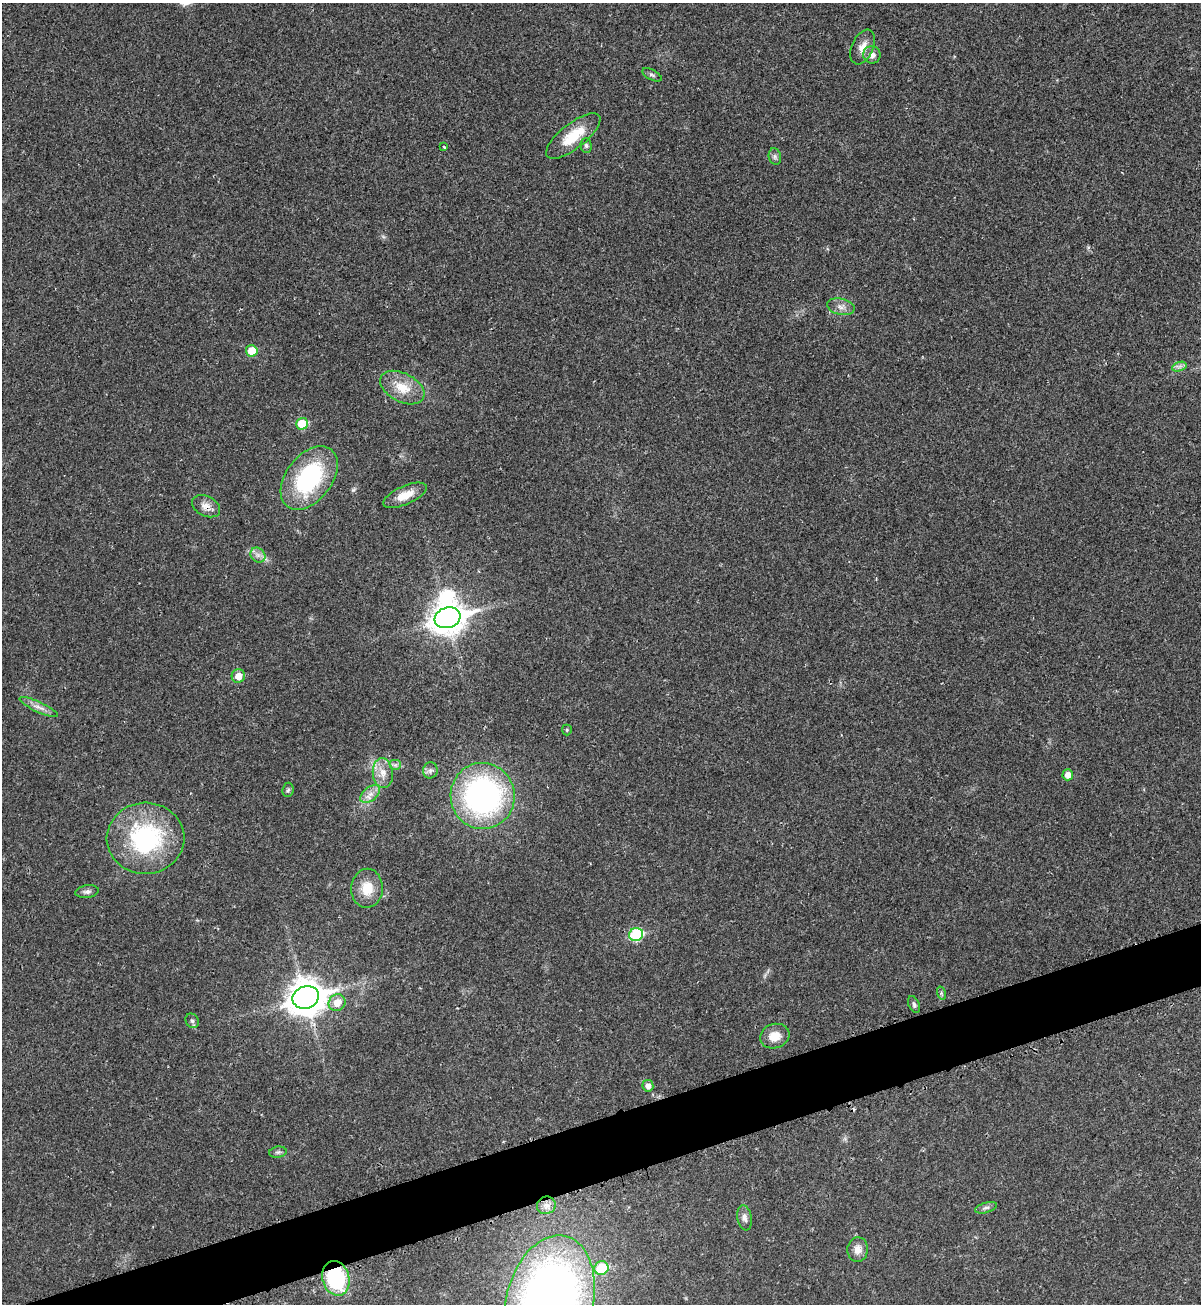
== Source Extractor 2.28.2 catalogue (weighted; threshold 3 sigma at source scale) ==
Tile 7 of 4 x 4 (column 3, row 2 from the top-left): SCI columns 2601-3799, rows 2642-3943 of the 5295 x 5264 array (HDU 1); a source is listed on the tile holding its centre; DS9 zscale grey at full resolution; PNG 1203 x 1306 px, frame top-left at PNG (2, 3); each listed source drawn as its Kron ellipse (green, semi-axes under 4 px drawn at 4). Shown black and unused: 4% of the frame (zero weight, under 2 of 3 exposures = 2% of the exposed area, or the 3 px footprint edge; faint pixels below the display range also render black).
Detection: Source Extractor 2.28.2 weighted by HDU 2 'WHT'; one run over the whole footprint, this tile lists its part. Background 0.0204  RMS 0.0038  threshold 0.0172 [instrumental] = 3 sigma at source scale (4.5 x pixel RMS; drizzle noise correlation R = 1.50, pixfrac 1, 0.05/0.05 arcsec/px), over >= 5 px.
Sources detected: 47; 1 inside a brighter object's white glare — neither listed nor drawn; the other 46 listed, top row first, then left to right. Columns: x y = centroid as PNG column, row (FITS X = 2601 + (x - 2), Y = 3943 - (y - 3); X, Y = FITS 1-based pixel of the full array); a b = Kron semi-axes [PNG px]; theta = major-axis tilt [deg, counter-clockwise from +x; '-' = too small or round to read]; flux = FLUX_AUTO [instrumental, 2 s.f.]
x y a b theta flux
863 47 18 10 66 3.5
872 55 9 8 - 2.4
652 75 10 5 -27 0.89
573 136 33 12 38 11
586 145 7 5 -88 0.82
444 147 4 4 - 0.5
775 157 8 6 -75 1
841 307 14 8 -12 2.4
252 351 6 5 - 8
1179 367 7 4 19 1
402 388 24 14 -27 8.2
302 424 6 6 - 11
309 478 36 23 52 41
405 495 23 9 24 5.8
206 506 15 10 -27 3.3
258 555 8 6 -45 1.7
447 618 13 10 18 550
238 676 7 6 - 4
39 707 21 5 -25 2.5
567 730 5 5 - 0.47
395 765 6 5 - 0.88
430 770 8 7 - 1.2
383 773 15 10 -85 4
1068 775 5 5 - 2.5
288 790 7 6 - 0.77
370 794 11 7 39 2.5
483 796 33 32 - 100
146 838 39 35 3 46
367 888 19 15 87 7.8
87 892 12 6 9 1.3
636 934 7 6 - 29
941 993 7 4 -72 0.66
306 997 13 11 19 710
337 1003 9 8 - 4.8
914 1004 9 5 -67 0.94
192 1021 7 6 - 1
775 1036 15 12 18 5.1
648 1086 6 5 - 2
278 1152 9 5 10 0.88
546 1205 9 8 - 2.3
986 1208 11 5 16 1.2
744 1218 13 7 -79 2
858 1250 12 10 86 3
601 1268 7 6 - 13
336 1278 17 13 -74 32
550 1301 67 43 76 310
Overlapping masked pixels (flux is a lower limit): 2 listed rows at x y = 206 506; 336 1278
Isophote crosses this tile's border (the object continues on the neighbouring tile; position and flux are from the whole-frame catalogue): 1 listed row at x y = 550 1301